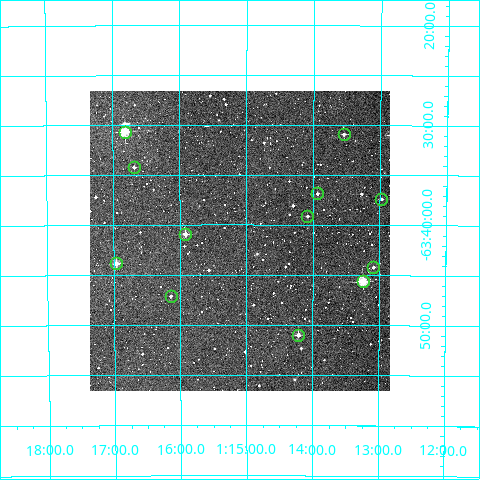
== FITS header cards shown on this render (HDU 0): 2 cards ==
NAXIS1  =                  300
NAXIS2  =                  300

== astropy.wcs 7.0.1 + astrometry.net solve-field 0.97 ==
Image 300 x 300 px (HDU 0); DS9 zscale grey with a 90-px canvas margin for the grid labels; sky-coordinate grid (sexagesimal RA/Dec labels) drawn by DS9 from the SOLVED WCS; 12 Tycho-2 reference stars matched to detected sources circled (green)
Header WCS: RA---TAN/DEC--TAN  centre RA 01:15:06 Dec -63:42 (18.77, -63.69 deg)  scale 6 arcsec/px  FOV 30.0' x 30.0'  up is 0 deg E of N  parity normal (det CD < 0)
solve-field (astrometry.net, Tycho-2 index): VERIFIED the header's WCS against the Tycho-2 star catalogue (verified at 2 index scales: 12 matches each, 0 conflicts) and refined it, rather than solving blind
Solved WCS: RA---TAN-SIP/DEC--TAN-SIP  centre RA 01:15:06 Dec -63:42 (18.78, -63.69 deg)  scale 6 arcsec/px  FOV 30.0' x 30.0'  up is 0 deg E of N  parity normal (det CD < 0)
The solver's refit moves the header's centre by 1.4 arcsec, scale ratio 1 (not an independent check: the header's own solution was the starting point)
Tycho-2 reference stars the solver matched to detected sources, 12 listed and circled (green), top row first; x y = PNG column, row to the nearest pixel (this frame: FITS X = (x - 90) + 1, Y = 300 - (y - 91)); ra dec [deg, ICRS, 3 dp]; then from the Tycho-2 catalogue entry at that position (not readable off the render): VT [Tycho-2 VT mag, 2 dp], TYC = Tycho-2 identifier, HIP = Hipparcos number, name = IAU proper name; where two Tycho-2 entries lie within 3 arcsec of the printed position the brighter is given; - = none
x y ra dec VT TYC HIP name
125 132 19.205 -63.511 9.65 8852-766-1 - -
344 134 18.386 -63.515 11.81 8852-378-1 - -
134 167 19.171 -63.570 12.36 8852-1373-1 - -
317 193 18.483 -63.615 12.08 8852-461-1 - -
381 199 18.243 -63.623 12.41 8852-566-1 - -
307 216 18.521 -63.652 12.33 8852-462-1 - -
185 234 18.979 -63.683 10.69 8852-1393-1 - -
116 263 19.240 -63.731 10.60 8852-876-1 - -
373 267 18.272 -63.737 11.93 8852-344-1 - -
363 281 18.311 -63.760 9.17 8852-404-1 5692 -
171 296 19.035 -63.785 12.30 8852-641-1 - -
298 335 18.554 -63.850 11.17 8852-575-1 - -